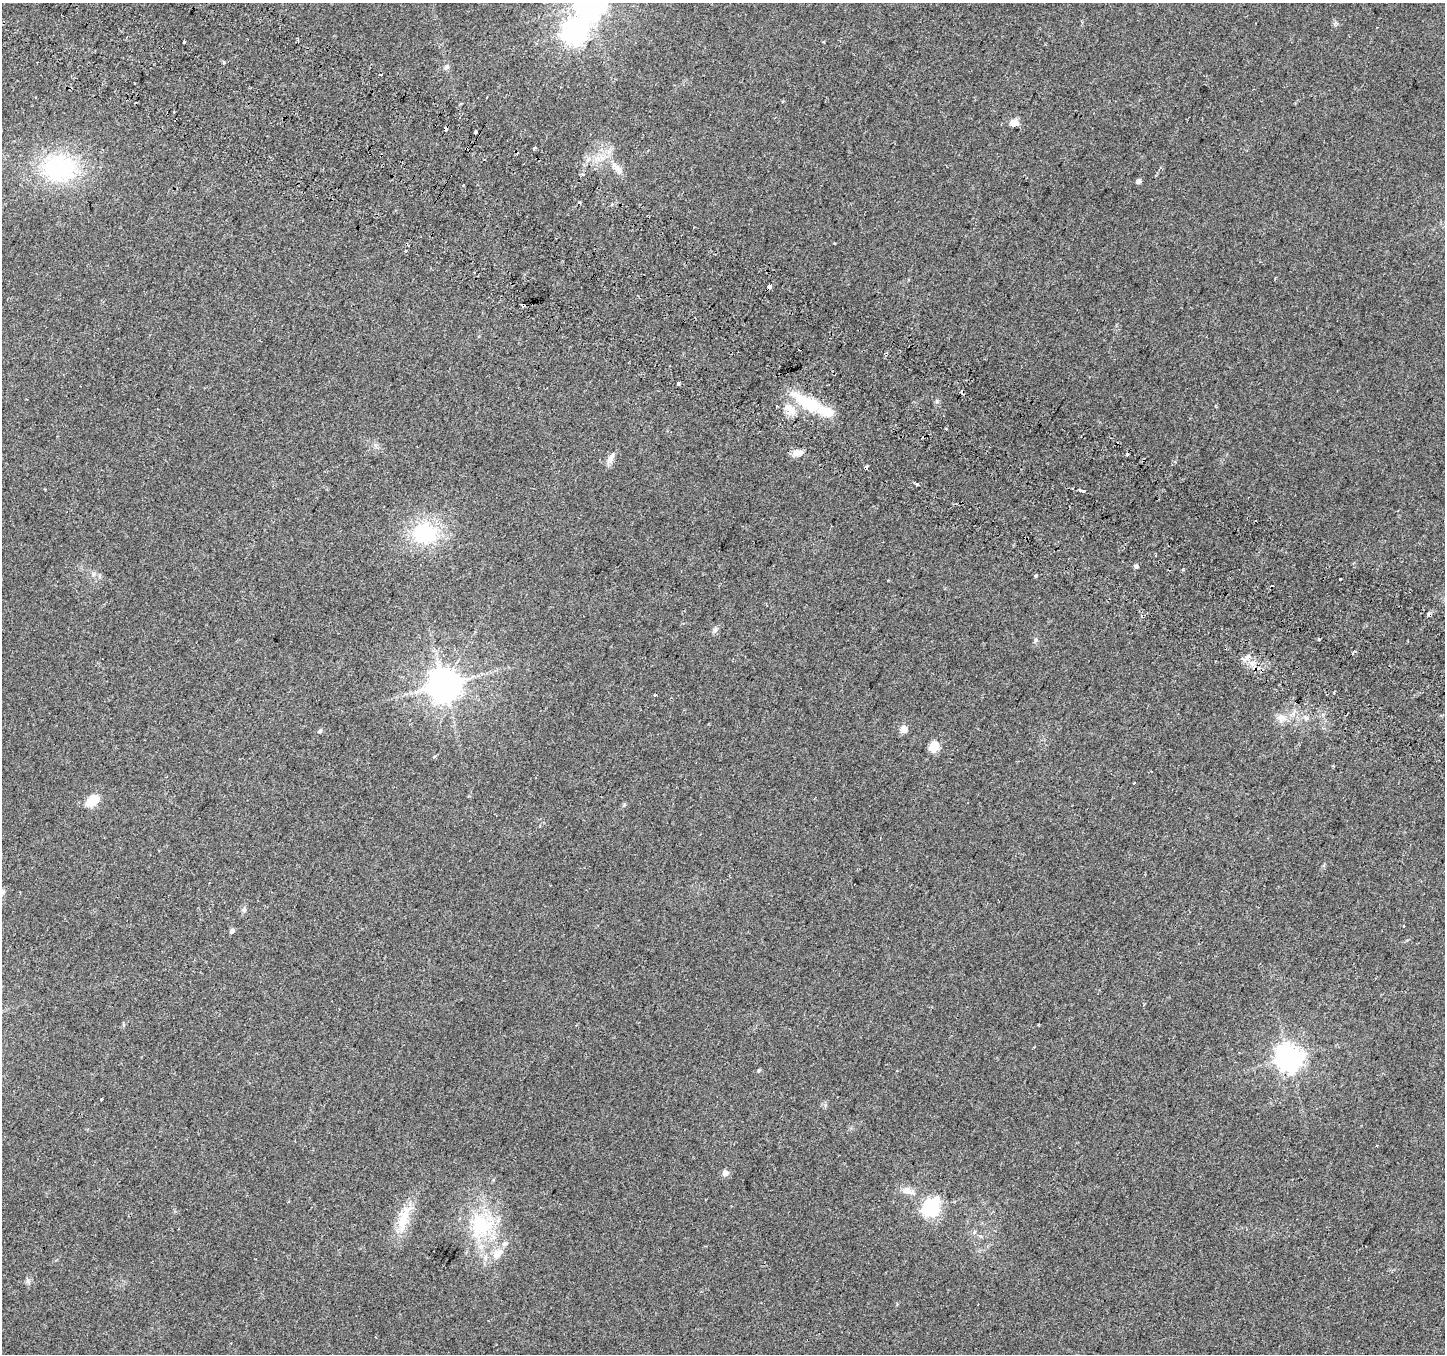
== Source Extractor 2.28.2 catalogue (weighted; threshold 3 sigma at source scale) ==
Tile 11 of 4 x 4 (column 3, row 3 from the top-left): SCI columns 2917-4359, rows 1603-2954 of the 5840 x 5975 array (HDU 1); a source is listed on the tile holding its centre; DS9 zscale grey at full resolution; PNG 1447 x 1356 px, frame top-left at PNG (2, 3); no overlay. Shown black and unused: <1% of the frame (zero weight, under 2 of 3 exposures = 3% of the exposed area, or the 3 px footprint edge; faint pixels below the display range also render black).
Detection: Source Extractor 2.28.2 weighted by HDU 2 'WHT'; one run over the whole footprint, this tile lists its part. Background 0.0522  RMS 0.0054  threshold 0.0243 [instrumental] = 3 sigma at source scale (4.5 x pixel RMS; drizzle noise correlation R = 1.50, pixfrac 1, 0.0396/0.0396 arcsec/px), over >= 5 px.
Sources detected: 72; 2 inside a brighter object's white glare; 13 cosmic-ray / hot-pixel residue — not listed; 4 inside a brighter listed object's ellipse — not listed separately; the other 53 listed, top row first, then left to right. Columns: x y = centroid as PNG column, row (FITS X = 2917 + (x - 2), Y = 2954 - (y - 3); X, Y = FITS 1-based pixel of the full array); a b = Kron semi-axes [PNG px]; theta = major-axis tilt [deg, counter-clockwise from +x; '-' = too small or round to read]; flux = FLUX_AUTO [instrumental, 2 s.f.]
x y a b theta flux
590 4 9 9 - 710
183 43 3 3 - 1.1
447 67 8 7 - 1.6
1014 123 9 7 -6 4.2
446 129 4 4 - 5.5
534 148 3 3 - 4.1
59 168 39 31 2 57
619 170 17 7 -52 3.9
1139 181 5 4 - 1.9
579 203 5 3 - 1.2
474 272 2 2 - 0.58
769 286 4 3 - 9.4
523 305 4 3 - 3.4
678 384 3 3 - 2.3
937 401 6 4 72 0.83
808 403 44 14 -30 24
777 406 3 2 - 0.48
792 410 13 12 - 5.5
797 453 12 7 9 4.1
610 458 16 7 63 3.3
866 468 4 3 - 4.1
917 484 4 3 - 0.72
1082 491 6 3 -12 9.9
425 533 23 20 -6 40
1136 566 5 5 - 1.3
1036 576 3 3 - 3.3
1340 579 3 3 - 2
1429 614 3 3 - 12
715 630 8 5 63 1.4
1036 640 7 5 73 1
1247 657 9 4 55 1.9
1252 663 7 4 72 1.5
444 685 9 9 - 1100
1334 692 3 2 - 0.47
655 695 3 3 - 2.2
1281 718 13 8 -3 3.8
1306 718 6 6 - 1.4
904 729 5 5 - 7.6
320 731 5 4 - 1
934 747 5 5 - 26
434 757 4 3 - 0.88
92 801 11 8 38 12
2 892 9 8 - 2.3
244 909 9 5 76 1.3
232 931 5 5 - 1.8
1289 1058 8 8 - 560
759 1071 6 4 57 0.68
101 1099 3 2 - 0.47
725 1173 6 5 - 3.6
907 1190 16 10 -16 4.3
930 1208 7 6 - 160
405 1217 36 12 74 13
481 1225 36 28 -59 38
Overlapping masked pixels (flux is a lower limit): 5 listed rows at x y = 446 129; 769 286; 523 305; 866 468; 1429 614
Isophote crosses this tile's border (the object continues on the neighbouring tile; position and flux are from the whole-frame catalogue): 2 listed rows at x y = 590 4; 2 892